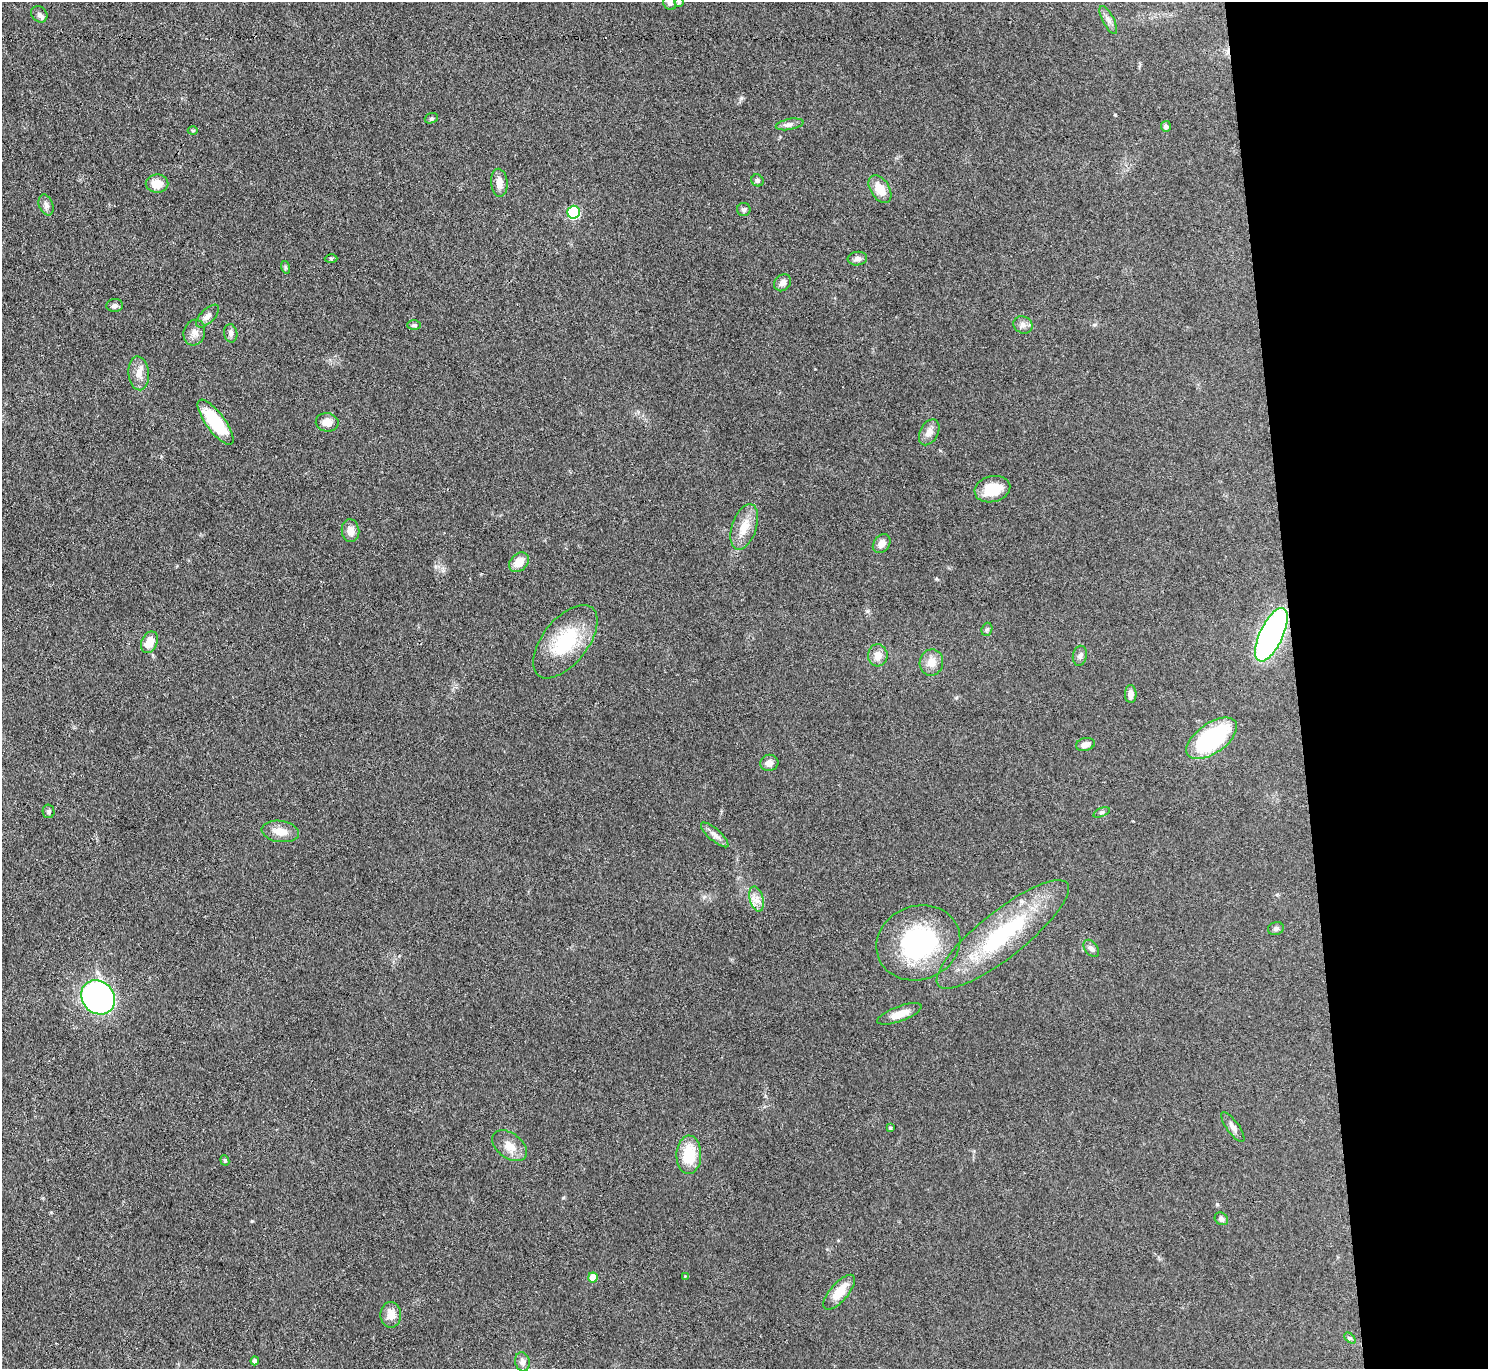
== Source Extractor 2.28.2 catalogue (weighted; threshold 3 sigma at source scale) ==
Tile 6 of 3 x 3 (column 3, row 2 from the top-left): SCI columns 2973-4458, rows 1490-2856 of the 4458 x 4433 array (HDU 1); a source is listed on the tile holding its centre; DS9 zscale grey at full resolution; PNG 1490 x 1371 px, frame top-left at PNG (2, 2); each listed source drawn as its Kron ellipse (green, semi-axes under 4 px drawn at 4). Shown black and unused: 13% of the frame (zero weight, under 3 of 4 exposures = <1% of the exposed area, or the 3 px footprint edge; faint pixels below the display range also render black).
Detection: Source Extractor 2.28.2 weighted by HDU 2 'WHT'; one run over the whole footprint, this tile lists its part. Background 0.0958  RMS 0.0066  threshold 0.0298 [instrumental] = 3 sigma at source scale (4.5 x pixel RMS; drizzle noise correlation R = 1.50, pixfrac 1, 0.05/0.05 arcsec/px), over >= 5 px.
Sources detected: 69; all 69 listed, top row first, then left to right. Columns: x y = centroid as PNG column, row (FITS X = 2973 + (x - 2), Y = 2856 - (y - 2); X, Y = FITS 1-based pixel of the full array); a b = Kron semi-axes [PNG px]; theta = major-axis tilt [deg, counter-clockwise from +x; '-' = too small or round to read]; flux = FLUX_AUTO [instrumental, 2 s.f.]
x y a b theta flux
679 2 4 4 - 0.97
670 3 7 6 - 2.1
39 14 9 7 -46 2.2
1108 20 15 5 -63 3.3
431 118 7 5 20 1.1
789 124 14 5 10 2.7
1166 126 5 5 - 1.9
193 130 5 3 - 0.67
757 180 6 5 - 1.4
499 183 14 8 -86 5.4
157 184 11 9 -2 9.5
880 189 15 9 -57 10
46 205 11 7 -70 2.7
744 210 7 6 - 1.8
574 212 6 6 - 58
331 258 6 4 0 0.8
857 259 10 7 7 2.5
285 267 6 4 -73 0.98
783 283 9 7 46 3.5
115 305 8 6 3 1.9
207 316 14 7 45 3.5
414 325 7 5 1 1.1
1023 325 10 8 -28 3
194 333 13 10 72 4.6
231 333 9 6 -80 2.3
139 373 17 10 -85 6.3
216 422 27 9 -53 36
327 422 11 9 -8 6.1
929 432 14 9 61 4.8
992 489 18 13 15 17
744 527 24 12 71 11
350 531 11 8 -82 5.2
882 544 10 7 52 4
519 562 11 8 44 8
987 629 7 5 72 1.3
1271 635 29 11 65 190
149 642 11 8 65 9.1
565 642 43 22 52 40
878 655 11 9 -87 6.1
1080 656 10 7 79 2.3
931 662 13 12 - 7
1131 694 9 5 -89 3.7
1212 738 29 15 35 83
1085 744 10 6 15 3.8
769 763 9 8 - 4
49 811 7 6 - 1.5
1101 812 9 3 21 0.95
280 831 18 10 -9 8
715 835 17 6 -41 3.6
757 899 13 6 -75 4.4
1276 929 8 6 15 1.7
1003 934 82 23 38 73
918 943 43 37 20 79
1091 948 10 6 -51 2.3
98 997 18 16 -48 190
899 1014 23 7 20 7.6
1233 1127 18 6 -55 3.6
890 1128 4 3 - 1
510 1146 20 12 -37 8
689 1155 19 12 88 22
225 1160 5 4 - 1
1221 1219 7 6 - 2.3
685 1276 3 3 - 0.47
593 1277 5 5 - 11
839 1292 21 9 49 13
391 1315 13 10 -89 6.9
1350 1338 6 4 -44 1.1
255 1361 4 4 - 2.6
522 1362 9 7 -79 3.4
Isophote crosses this tile's border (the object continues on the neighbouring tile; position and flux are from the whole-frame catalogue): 2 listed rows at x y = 679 2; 670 3
Unlisted compact peaks at least as high as the median listed source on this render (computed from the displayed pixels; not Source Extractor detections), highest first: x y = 741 98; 252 1221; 1217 1204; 867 611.